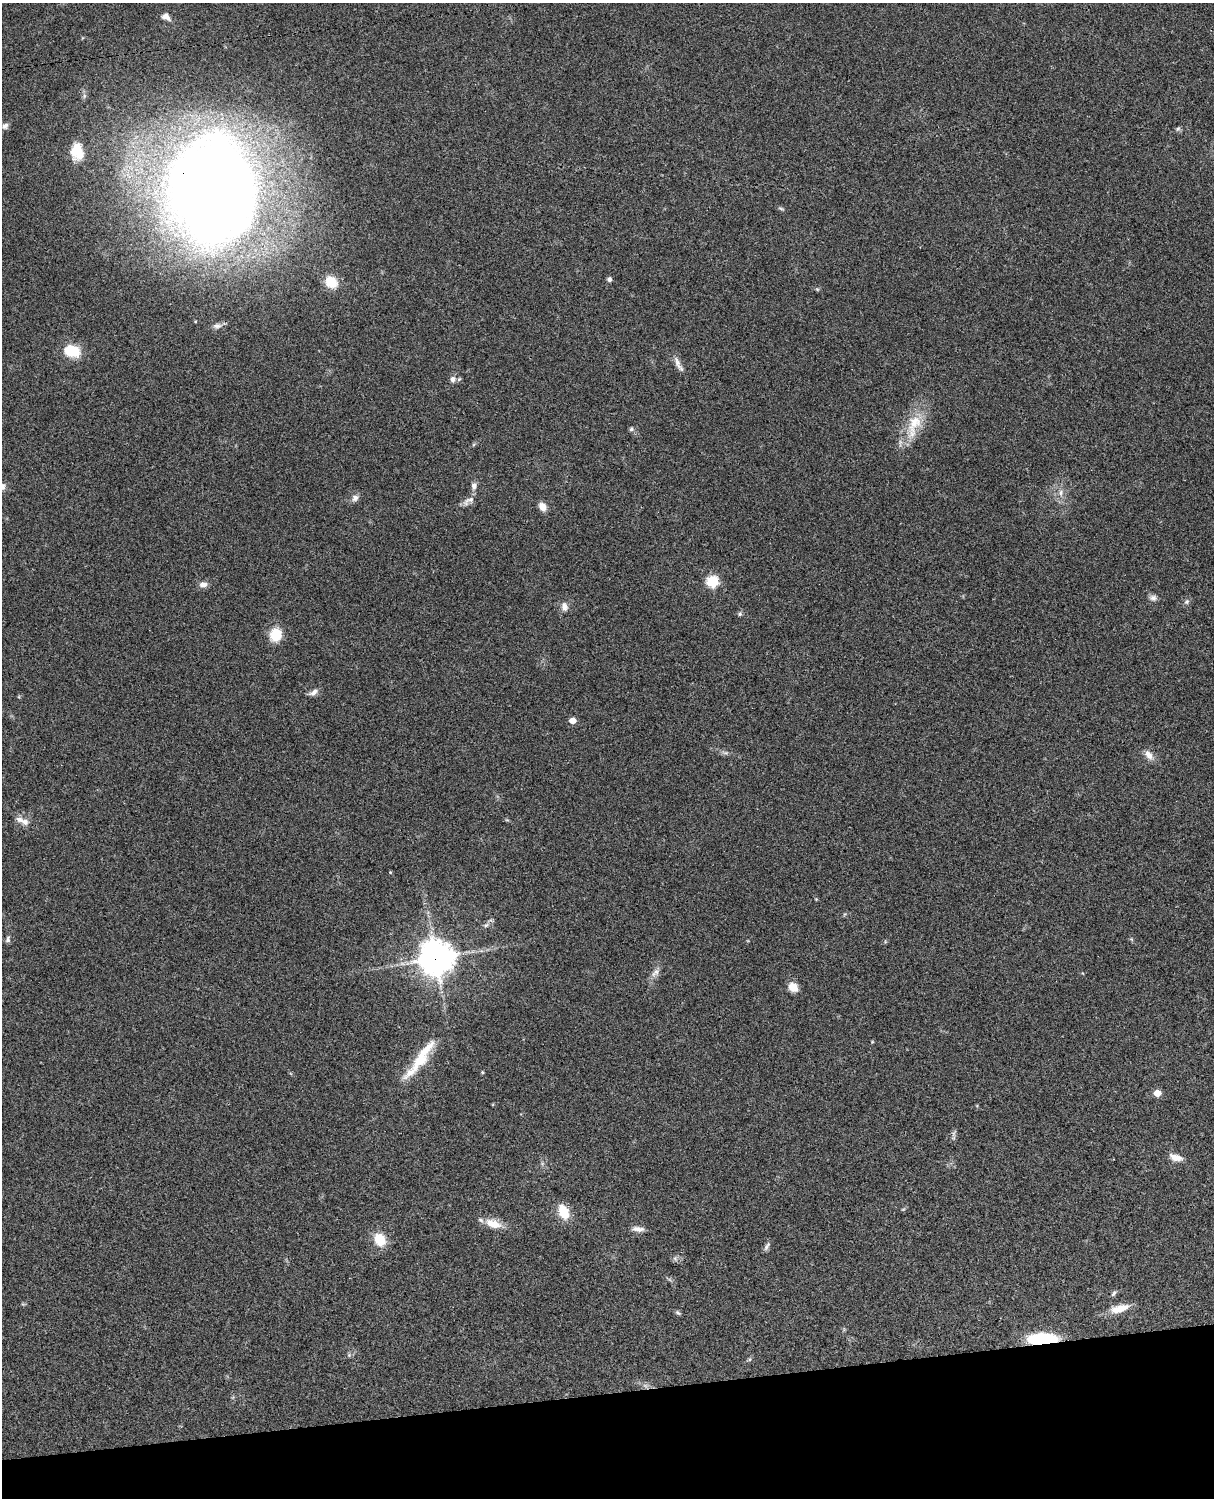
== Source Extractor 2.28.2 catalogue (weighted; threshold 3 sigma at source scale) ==
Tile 10 of 4 x 3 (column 2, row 3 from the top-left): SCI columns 1333-2544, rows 277-1772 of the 5088 x 4927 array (HDU 1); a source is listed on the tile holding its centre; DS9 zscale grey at full resolution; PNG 1216 x 1500 px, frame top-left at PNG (2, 3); no overlay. Shown black and unused: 7% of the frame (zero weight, under 3 of 4 exposures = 6% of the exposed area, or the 3 px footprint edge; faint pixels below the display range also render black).
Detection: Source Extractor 2.28.2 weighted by HDU 2 'WHT'; one run over the whole footprint, this tile lists its part. Background 0.0917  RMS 0.0062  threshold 0.0277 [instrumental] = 3 sigma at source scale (4.5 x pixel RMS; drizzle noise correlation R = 1.50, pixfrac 1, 0.05/0.05 arcsec/px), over >= 5 px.
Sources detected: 62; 1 too faint to see at this stretch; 1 inside a brighter object's white glare — not listed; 3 inside a brighter listed object's ellipse — not listed separately; the other 57 listed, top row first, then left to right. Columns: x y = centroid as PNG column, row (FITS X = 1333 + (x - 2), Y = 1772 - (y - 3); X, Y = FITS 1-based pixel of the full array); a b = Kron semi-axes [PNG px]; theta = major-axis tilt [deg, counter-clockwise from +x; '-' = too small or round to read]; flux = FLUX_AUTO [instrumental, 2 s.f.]
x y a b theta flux
166 17 12 7 -31 3.3
5 126 9 8 - 2.3
1178 129 7 5 43 1.1
77 151 19 13 -82 13
213 189 101 65 85 860
781 208 8 4 -10 0.96
609 279 5 5 - 1.7
331 282 12 10 -44 15
817 289 6 4 -44 0.75
217 326 12 7 3 2.8
71 351 17 12 -16 18
678 364 25 6 -63 3.9
453 379 9 8 - 3
914 425 43 17 73 20
631 429 6 5 - 1.4
3 486 11 7 78 2.5
474 486 11 8 84 2.8
1061 493 10 7 78 3.2
355 498 9 8 - 2.7
468 501 20 7 32 4
542 507 9 7 -59 5
712 582 6 6 - 51
203 584 10 7 4 3.2
1153 598 10 8 -5 2.4
1187 602 7 6 - 1.5
564 607 12 8 -80 3.7
740 614 7 5 69 1.1
275 635 15 13 71 12
314 692 13 7 35 3
572 721 5 4 - 7.3
726 753 8 4 0 1.3
1149 755 15 9 -49 4.4
25 821 10 9 - 3.8
390 872 4 3 - 0.49
816 899 4 4 - 0.48
486 925 8 5 26 1.6
8 939 8 6 80 1.6
436 958 12 11 - 1100
655 973 13 8 45 3.4
793 987 10 8 -41 7.1
420 1060 31 16 44 17
482 1072 4 4 - 0.71
1157 1093 5 5 - 9
953 1138 7 4 18 0.96
1176 1157 15 8 -16 5.3
564 1212 19 11 -65 12
493 1224 23 11 -17 8.7
638 1229 16 6 -6 3.4
380 1240 11 9 -64 17
767 1246 14 5 61 1.8
675 1259 7 4 -20 1.3
1114 1293 9 5 54 1.4
1120 1308 24 9 16 9.7
678 1313 7 5 -38 1.1
1043 1339 25 9 2 40
349 1355 5 5 - 0.99
749 1359 6 5 - 0.98
Overlapping masked pixels (flux is a lower limit): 3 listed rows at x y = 213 189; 436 958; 1043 1339
Isophote crosses this tile's border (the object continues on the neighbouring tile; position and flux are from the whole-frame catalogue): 1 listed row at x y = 3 486